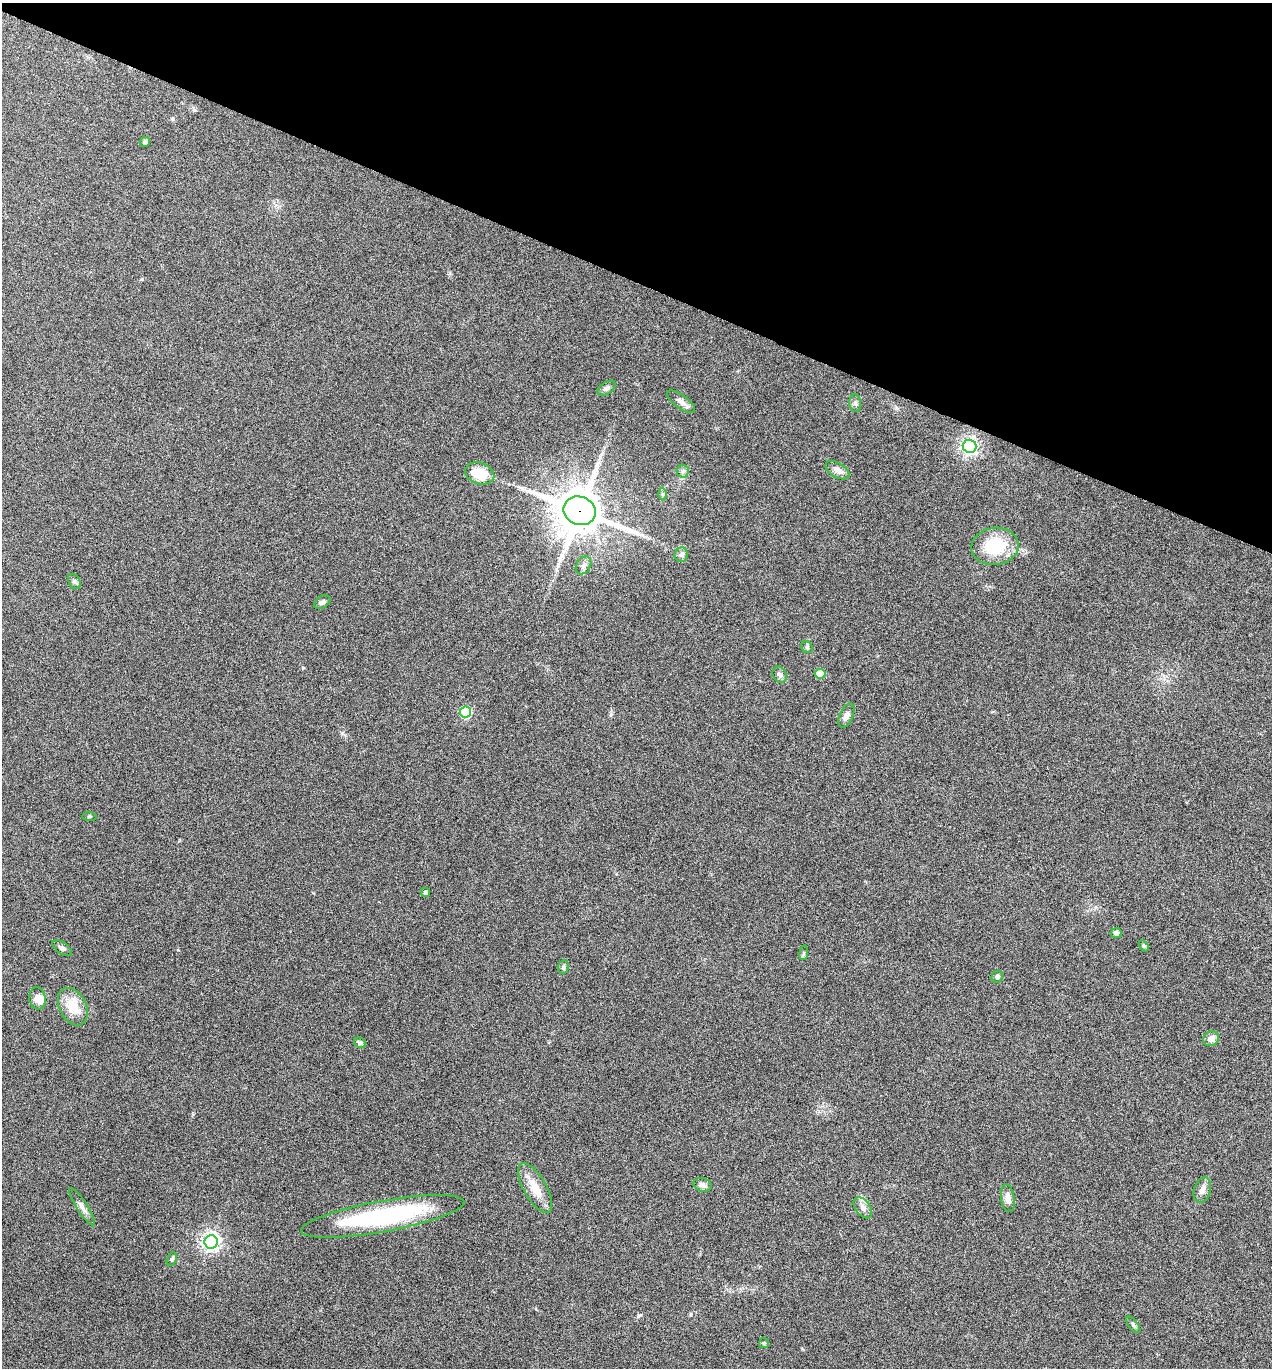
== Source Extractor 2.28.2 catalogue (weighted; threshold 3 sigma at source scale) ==
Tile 2 of 4 x 4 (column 2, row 1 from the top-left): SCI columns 1540-2809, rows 4102-5467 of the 5488 x 5474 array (HDU 1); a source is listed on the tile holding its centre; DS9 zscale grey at full resolution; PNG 1274 x 1370 px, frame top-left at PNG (2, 3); each listed source drawn as its Kron ellipse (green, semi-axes under 4 px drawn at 4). Shown black and unused: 20% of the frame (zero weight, under 5 of 9 exposures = <1% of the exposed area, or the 3 px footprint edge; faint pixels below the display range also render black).
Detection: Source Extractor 2.28.2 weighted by HDU 2 'WHT'; one run over the whole footprint, this tile lists its part. Background 0.171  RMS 0.0059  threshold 0.024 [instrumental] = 3 sigma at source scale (4.09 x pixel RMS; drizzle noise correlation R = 1.36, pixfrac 0.8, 0.05/0.05 arcsec/px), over >= 5 px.
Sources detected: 45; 1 inside a brighter object's white glare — neither listed nor drawn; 1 inside a brighter listed object's ellipse — not listed separately; the other 43 listed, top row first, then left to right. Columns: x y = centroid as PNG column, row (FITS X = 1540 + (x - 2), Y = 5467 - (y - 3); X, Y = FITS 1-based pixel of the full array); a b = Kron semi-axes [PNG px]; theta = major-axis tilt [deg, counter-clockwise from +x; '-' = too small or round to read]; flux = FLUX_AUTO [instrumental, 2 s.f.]
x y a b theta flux
145 142 5 5 - 1.1
606 388 10 6 33 1.5
681 402 17 6 -36 2.9
855 403 9 6 -84 1.5
969 446 7 6 - 190
837 470 13 7 -31 3.1
683 471 6 6 - 1.4
480 473 15 10 -18 13
663 494 6 4 89 0.77
579 511 16 14 -21 1900
995 546 23 18 7 24
681 555 7 6 - 1.6
584 565 9 7 58 2.3
74 581 8 5 -59 1.2
322 602 9 6 35 1.5
807 647 6 5 - 0.92
820 674 5 5 - 13
780 675 8 6 -61 1.9
465 712 5 5 - 46
846 716 13 6 67 2.4
89 816 7 4 -5 0.75
425 892 4 4 - 1.2
1116 933 5 5 - 1.9
1144 946 6 4 -61 0.78
62 948 11 5 -35 1.6
804 953 7 4 82 0.92
563 967 7 5 81 1.2
997 977 6 5 - 1.4
37 998 11 8 -82 4.7
73 1007 20 13 -63 13
1211 1039 8 7 - 3.6
360 1043 6 5 - 1.5
703 1185 9 6 -15 2.6
535 1188 28 11 -60 9.3
1202 1190 13 8 73 3.1
1008 1198 14 7 -82 3.3
82 1207 22 5 -57 3
863 1208 12 7 -53 2.7
383 1216 83 15 10 74
211 1242 7 6 - 230
172 1259 7 4 65 1.2
1133 1325 9 4 -52 1.2
764 1343 5 5 - 0.75
Overlapping masked pixels (flux is a lower limit): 1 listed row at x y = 579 511
Unlisted compact peaks at least as high as the median listed source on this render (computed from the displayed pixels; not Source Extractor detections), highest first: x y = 303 668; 194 110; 142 279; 639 1315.